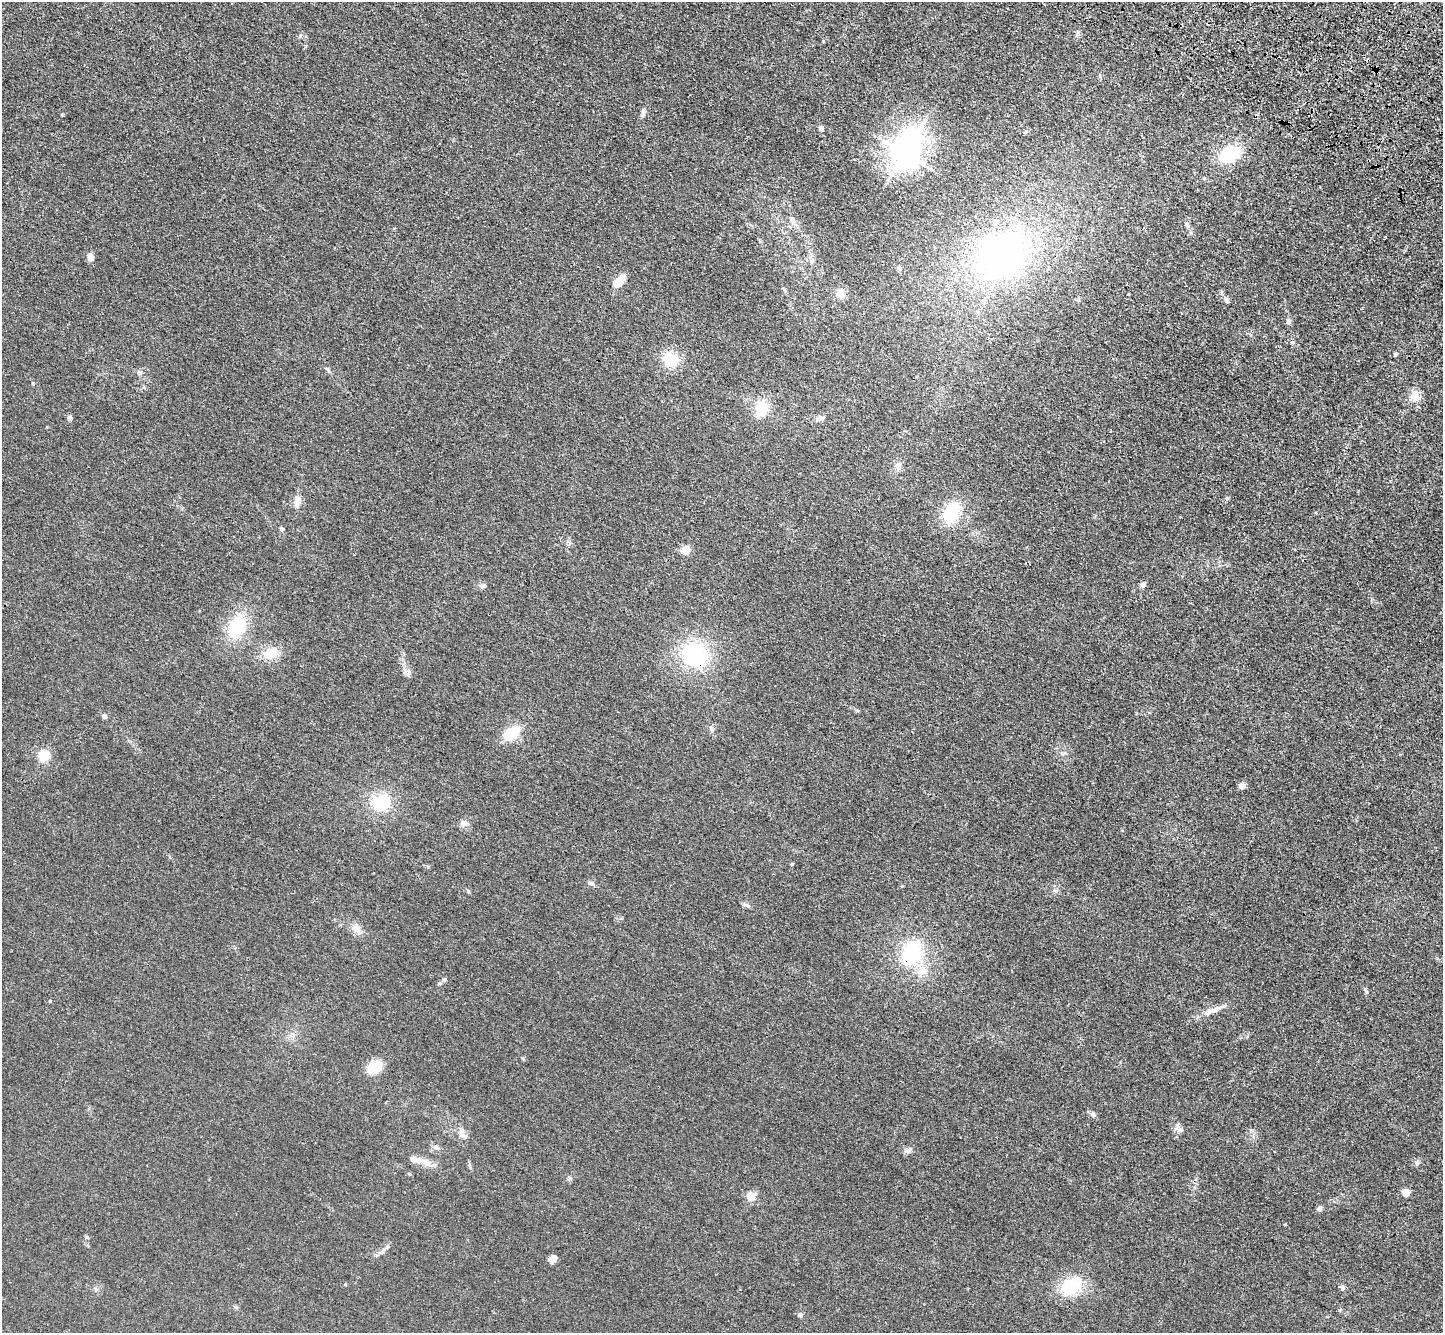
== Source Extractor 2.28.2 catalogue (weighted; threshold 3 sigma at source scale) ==
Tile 10 of 4 x 4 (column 2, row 3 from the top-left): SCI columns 1509-2949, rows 1722-3052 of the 5898 x 5967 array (HDU 1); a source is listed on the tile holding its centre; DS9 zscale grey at full resolution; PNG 1445 x 1335 px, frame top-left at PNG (2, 2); no overlay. Shown black and unused: <1% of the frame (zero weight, under 3 of 4 exposures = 6% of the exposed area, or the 3 px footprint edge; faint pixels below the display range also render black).
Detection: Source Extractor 2.28.2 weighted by HDU 2 'WHT'; one run over the whole footprint, this tile lists its part. Background 0.0117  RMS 0.0039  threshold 0.0178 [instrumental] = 3 sigma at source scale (4.5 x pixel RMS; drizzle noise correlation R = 1.50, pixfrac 1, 0.05/0.05 arcsec/px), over >= 5 px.
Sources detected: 74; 1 inside a brighter object's white glare — not listed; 1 inside a brighter listed object's ellipse — not listed separately; the other 72 listed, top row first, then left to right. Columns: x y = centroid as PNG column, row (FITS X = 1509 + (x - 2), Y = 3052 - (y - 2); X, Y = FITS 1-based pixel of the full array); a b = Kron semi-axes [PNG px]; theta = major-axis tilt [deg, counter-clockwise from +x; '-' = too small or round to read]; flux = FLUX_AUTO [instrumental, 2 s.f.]
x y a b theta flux
300 36 6 4 73 0.52
643 112 11 5 85 1.1
821 128 5 4 - 1.2
905 153 14 9 68 540
1229 154 20 13 25 18
1204 178 5 4 - 0.44
792 220 15 6 -58 2.1
1187 225 9 6 -80 1.2
1385 237 4 2 - 0.33
91 257 10 8 -63 1.9
1001 257 49 47 78 130
811 261 6 5 - 0.93
899 268 5 5 - 1.1
617 282 11 11 - 3.9
840 293 12 10 -74 2.8
1128 294 4 2 - 0.24
1226 300 8 5 -49 1.3
1288 322 7 6 - 1.1
1395 354 6 4 37 0.48
670 360 16 14 -45 10
328 370 8 4 -63 0.77
139 373 7 6 - 1
1415 397 14 11 -78 3.6
761 409 15 11 72 10
69 418 5 5 - 1.3
820 418 13 7 15 1.5
898 466 12 7 72 1.6
1227 498 6 5 - 0.65
297 501 16 8 81 2.6
951 513 24 17 63 15
282 529 6 5 - 0.75
685 550 10 9 - 3.3
1143 584 8 6 0 0.98
483 586 7 5 14 0.89
237 626 24 16 59 18
270 654 18 13 25 6.5
695 655 26 24 -25 34
409 673 8 5 73 1.1
104 716 7 5 -37 0.91
711 729 9 3 -69 0.69
512 733 17 11 41 10
44 756 5 5 - 38
1242 786 4 4 - 5.6
381 802 16 14 1 17
464 823 10 9 - 1.8
792 864 4 4 - 0.44
591 884 10 5 -25 1.1
468 891 6 3 -71 0.44
745 905 11 5 -24 0.99
356 929 13 9 -47 3.2
912 953 24 19 62 25
923 971 15 10 17 3.9
444 980 7 5 62 0.72
50 1001 4 4 - 0.41
1212 1010 29 6 20 3.8
375 1067 13 9 34 11
1093 1114 7 6 - 1.2
1177 1127 12 6 63 1.6
461 1131 9 6 84 1.4
437 1148 9 6 -29 1.1
908 1150 10 7 28 1.3
416 1160 25 8 -10 4.2
1417 1163 6 6 - 0.78
409 1174 5 3 - 0.39
1406 1193 5 4 - 8.5
751 1197 5 5 - 14
1319 1209 6 6 - 0.95
552 1259 9 6 23 2.4
1071 1286 23 18 16 15
1343 1288 7 5 68 0.79
236 1307 6 4 -42 0.56
800 1315 6 5 - 1.1
Overlapping masked pixels (flux is a lower limit): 2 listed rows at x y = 695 655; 912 953
Unlisted compact peaks at least as high as the median listed source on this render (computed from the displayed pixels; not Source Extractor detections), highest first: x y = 1285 1224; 33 383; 87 1237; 1367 992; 387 1247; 1293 342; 62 115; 570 1178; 523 1059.